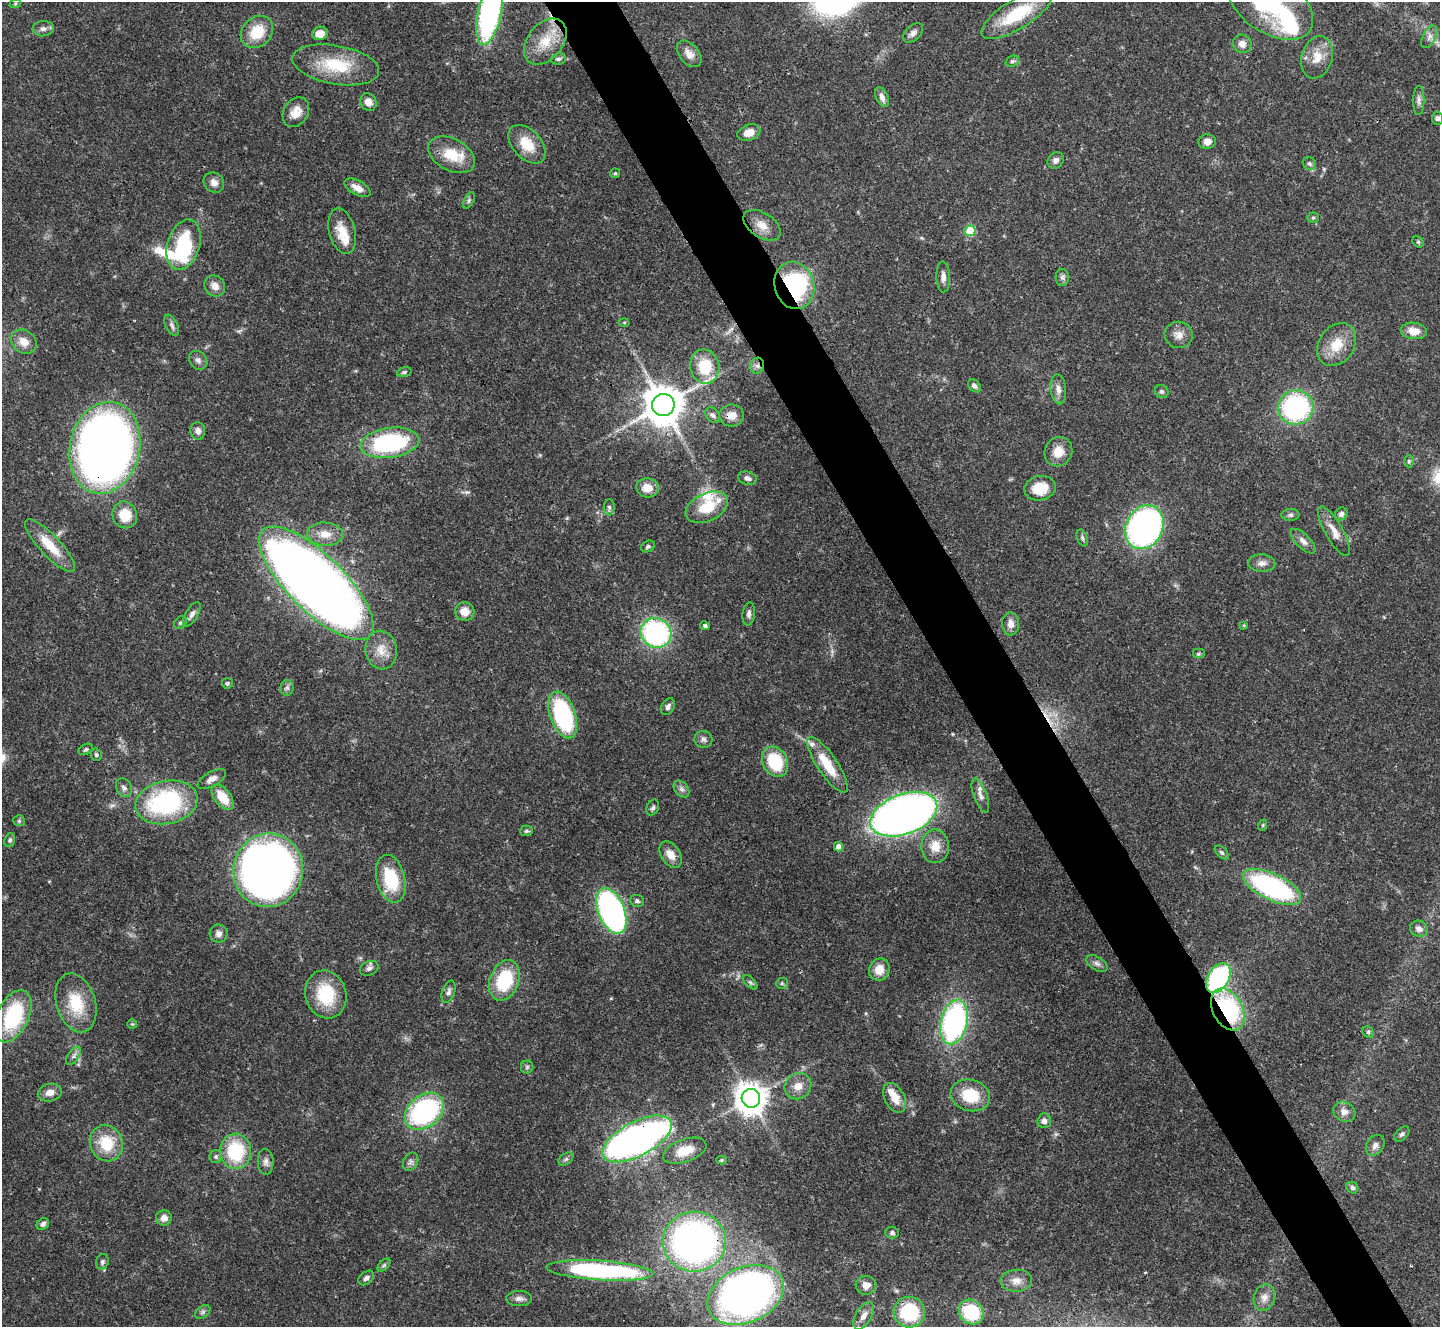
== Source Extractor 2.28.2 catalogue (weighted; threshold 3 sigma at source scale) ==
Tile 6 of 4 x 4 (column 2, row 2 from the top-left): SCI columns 1445-2882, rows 2944-4268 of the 5761 x 5752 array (HDU 1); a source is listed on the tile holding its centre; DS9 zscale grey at full resolution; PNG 1442 x 1329 px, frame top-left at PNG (2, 2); each listed source drawn as its Kron ellipse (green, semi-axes under 4 px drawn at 4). Shown black and unused: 5% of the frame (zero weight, under 3 of 4 exposures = <1% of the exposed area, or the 3 px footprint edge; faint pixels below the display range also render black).
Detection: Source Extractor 2.28.2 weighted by HDU 2 'WHT'; one run over the whole footprint, this tile lists its part. Background 0.0707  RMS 0.0033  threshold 0.015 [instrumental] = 3 sigma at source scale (4.5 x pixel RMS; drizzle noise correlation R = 1.50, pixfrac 1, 0.05/0.05 arcsec/px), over >= 5 px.
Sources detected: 186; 3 inside a brighter object's white glare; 1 cosmic-ray / hot-pixel residue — neither listed nor drawn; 6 inside a brighter listed object's ellipse — not listed separately; the other 176 listed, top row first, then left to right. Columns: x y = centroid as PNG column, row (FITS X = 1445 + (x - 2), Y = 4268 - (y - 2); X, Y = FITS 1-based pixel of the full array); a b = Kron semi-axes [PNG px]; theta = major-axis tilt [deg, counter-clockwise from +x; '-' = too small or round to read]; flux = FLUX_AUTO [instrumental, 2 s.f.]
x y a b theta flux
15 4 6 4 19 0.43
1270 5 47 28 -33 40
490 12 34 11 78 94
1017 14 40 14 31 18
43 29 10 7 4 1.5
257 32 18 14 44 10
320 33 8 6 13 3.8
913 33 12 7 44 1.6
1429 37 12 6 63 1.7
545 42 26 17 51 9.9
1242 44 9 9 - 2.2
689 54 15 9 -50 2.9
1317 57 21 15 73 5.9
558 59 7 5 10 0.91
1012 61 7 5 22 0.75
336 65 44 19 -10 16
882 97 10 6 -66 1.9
1419 101 14 5 88 1.4
368 102 9 8 - 2.7
296 112 16 12 57 4.2
1437 118 6 5 - 0.84
749 133 12 7 19 4
1207 142 9 7 7 2.4
527 144 22 14 -47 8.5
451 155 25 16 -28 9.9
1056 160 9 7 50 1.6
1310 164 7 6 - 0.86
615 173 5 5 - 0.42
214 183 11 9 -42 2.1
357 188 14 7 -28 2.7
469 200 9 5 64 0.7
1313 218 5 5 - 0.52
762 225 21 12 -34 4.3
342 231 23 13 -76 6.8
970 231 5 5 - 14
1418 242 6 5 - 0.55
183 245 26 16 73 21
943 277 15 7 -89 1.8
1062 277 8 6 -88 1
794 285 24 19 -74 42
215 286 11 10 - 2.8
624 322 5 3 - 0.4
172 325 11 6 -63 1.2
1414 331 13 8 -6 4.7
1179 335 14 13 - 3
24 342 14 11 -35 3.4
1337 344 23 17 56 8
198 360 10 8 -49 1.5
705 366 17 14 -78 13
757 366 8 7 - 1.3
404 372 7 4 15 0.66
974 386 7 5 -45 1.3
1058 389 15 7 -85 2.1
1162 392 7 6 - 0.78
663 405 11 11 - 1100
1296 407 18 17 - 55
713 415 8 6 -52 1.1
732 415 12 11 - 3.3
198 431 8 7 - 1.7
390 443 29 15 8 44
105 448 46 35 77 270
1058 452 15 13 61 5
1409 461 6 5 - 0.55
747 478 9 6 -17 1.3
647 488 11 9 -5 4.6
1040 488 16 12 10 8.6
609 507 8 5 89 0.91
707 507 22 14 25 11
1341 514 7 6 - 1.2
125 515 13 12 - 7.3
1290 515 9 6 0 0.89
1144 527 22 18 64 110
1334 531 28 9 -60 4.1
325 534 18 11 -4 4.7
1082 538 9 5 -69 0.72
1303 541 16 7 -45 1.9
50 546 35 10 -47 9.6
648 546 7 5 30 0.72
1262 563 13 8 -3 2
316 583 75 28 -45 570
465 611 10 9 - 3.7
192 614 14 6 59 1.6
749 614 12 6 83 1.3
181 623 7 5 40 0.71
1011 624 11 8 -87 2.4
1244 625 4 3 - 0.32
705 626 5 4 - 0.64
656 633 16 14 -34 57
381 650 19 15 -81 5.4
1198 654 6 5 - 0.64
227 683 5 5 - 0.61
287 688 8 6 -90 1
668 707 9 6 61 1.4
563 715 24 12 -71 43
703 739 9 8 - 1.2
86 749 7 5 29 0.63
96 755 6 5 - 0.66
775 762 16 12 -61 17
827 765 33 10 -56 10
212 779 16 7 29 2
124 788 10 7 -60 1.3
681 789 9 6 -52 1.2
980 795 18 6 -69 2.1
223 797 15 8 -52 7.3
166 802 31 21 12 44
653 808 8 6 63 0.87
904 814 35 20 20 250
19 821 6 5 - 0.54
1263 825 6 3 72 0.38
526 831 6 5 - 0.64
10 840 7 5 70 0.7
935 846 17 14 -88 5.3
839 847 5 4 - 2.4
1222 852 8 5 -44 0.75
671 855 14 9 -57 3.5
268 870 37 34 77 240
391 879 24 14 -76 17
1272 887 32 13 -25 65
637 901 7 6 - 0.8
611 911 24 13 -68 92
1419 929 9 8 - 1.8
219 934 9 9 - 1.7
1097 964 12 6 -32 1.3
369 968 10 7 25 1.2
879 970 11 10 - 4.8
1218 978 16 10 58 50
504 980 21 14 69 20
750 982 9 4 -45 0.66
782 983 6 5 - 0.61
448 992 11 6 71 1.3
326 994 24 20 -74 16
76 1003 30 19 -73 13
1228 1009 22 15 -62 40
13 1016 28 16 64 29
954 1022 23 13 76 76
132 1024 5 5 - 0.44
1368 1032 6 5 - 0.63
73 1056 10 5 54 1.1
527 1067 6 6 - 0.71
798 1086 14 12 40 3.9
50 1093 12 8 15 2.4
970 1095 20 15 -14 12
751 1098 9 9 - 570
895 1098 16 10 -63 4.8
424 1111 22 15 40 58
1344 1112 11 9 -27 2.4
1044 1121 7 7 - 1.6
1402 1134 9 5 45 0.85
637 1139 38 17 28 160
106 1143 18 16 -67 12
1375 1145 11 8 55 1.7
236 1151 18 15 -86 21
685 1151 23 11 19 6.7
216 1157 6 6 - 0.85
566 1159 8 5 35 0.85
721 1160 5 4 - 0.45
266 1162 13 8 -89 1.7
411 1162 9 7 62 1.3
1352 1188 6 5 - 0.9
164 1218 8 7 - 1.9
43 1224 7 5 34 1.2
892 1233 7 6 - 0.93
694 1242 31 30 - 140
102 1262 8 6 69 0.93
384 1265 8 4 45 0.68
600 1270 53 9 -4 67
366 1278 9 6 40 1.1
1016 1281 16 11 2 3.2
866 1285 10 9 - 3
746 1295 40 27 24 200
1264 1297 13 10 73 2.5
519 1298 13 7 0 1.7
203 1312 8 5 37 0.87
909 1312 16 15 - 21
971 1312 13 11 -46 18
864 1316 15 8 60 2.6
Overlapping masked pixels (flux is a lower limit): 13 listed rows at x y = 545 42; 794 285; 757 366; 663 405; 732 415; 105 448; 316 583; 611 911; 1218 978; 326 994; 1228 1009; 637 1139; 694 1242
Isophote crosses this tile's border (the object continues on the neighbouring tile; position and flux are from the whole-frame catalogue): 2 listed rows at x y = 1270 5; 490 12